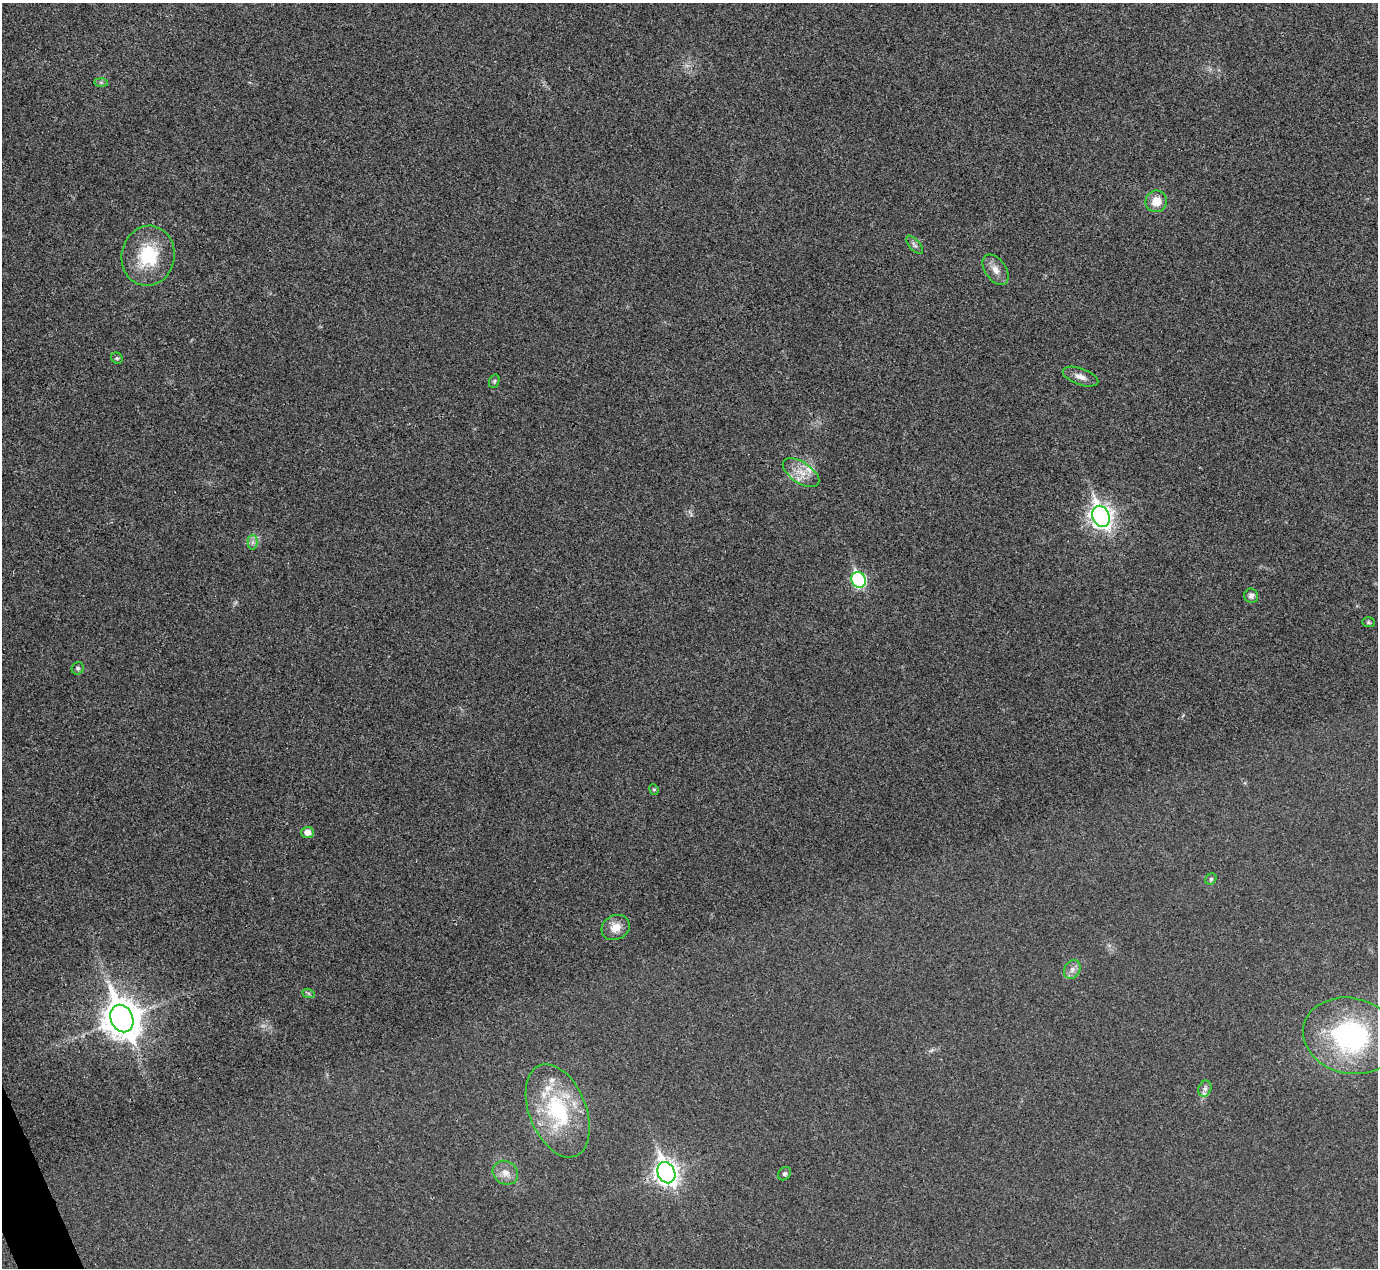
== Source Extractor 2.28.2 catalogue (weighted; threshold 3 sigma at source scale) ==
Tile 7 of 4 x 4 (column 3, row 2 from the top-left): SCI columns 2758-4133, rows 2688-3953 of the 5517 x 5505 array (HDU 1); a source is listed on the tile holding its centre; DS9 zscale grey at full resolution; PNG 1380 x 1270 px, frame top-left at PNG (2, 3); each listed source drawn as its Kron ellipse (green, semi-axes under 4 px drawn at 4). Shown black and unused: <1% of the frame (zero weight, under 3 of 4 exposures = <1% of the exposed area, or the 3 px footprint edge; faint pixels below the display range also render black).
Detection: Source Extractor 2.28.2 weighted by HDU 2 'WHT'; one run over the whole footprint, this tile lists its part. Background 0.0197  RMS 0.0059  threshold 0.0265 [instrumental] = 3 sigma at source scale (4.5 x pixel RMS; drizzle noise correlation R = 1.50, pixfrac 1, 0.05/0.05 arcsec/px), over >= 5 px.
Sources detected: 31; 3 inside a brighter listed object's ellipse — not listed separately; the other 28 listed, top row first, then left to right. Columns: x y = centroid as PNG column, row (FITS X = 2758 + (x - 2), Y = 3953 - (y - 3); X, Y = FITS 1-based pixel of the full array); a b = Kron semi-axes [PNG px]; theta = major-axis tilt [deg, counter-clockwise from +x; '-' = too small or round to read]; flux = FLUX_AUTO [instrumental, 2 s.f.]
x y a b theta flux
101 82 6 4 -2 1.1
1156 201 11 10 - 8.7
914 245 11 5 -49 1.8
148 256 30 26 78 31
995 270 17 10 -54 5.4
117 358 6 5 - 0.93
1080 377 18 8 -19 4.2
494 381 7 5 69 1
801 473 21 10 -34 8.6
1101 516 11 8 -66 360
252 542 7 5 89 1.7
859 580 8 7 - 82
1251 596 7 7 - 2.3
1368 622 6 5 - 0.93
78 668 6 5 - 1.1
654 789 5 4 - 0.86
307 832 6 5 - 4.5
1211 879 6 5 - 0.96
616 927 14 12 27 7
1072 970 10 7 59 2.9
308 993 6 4 -19 0.9
122 1019 14 11 -66 1400
1350 1036 48 38 -13 100
1205 1089 8 6 70 2.1
558 1111 49 28 -68 54
505 1173 13 11 -32 5.4
666 1173 11 8 -66 390
784 1174 7 5 45 1.3